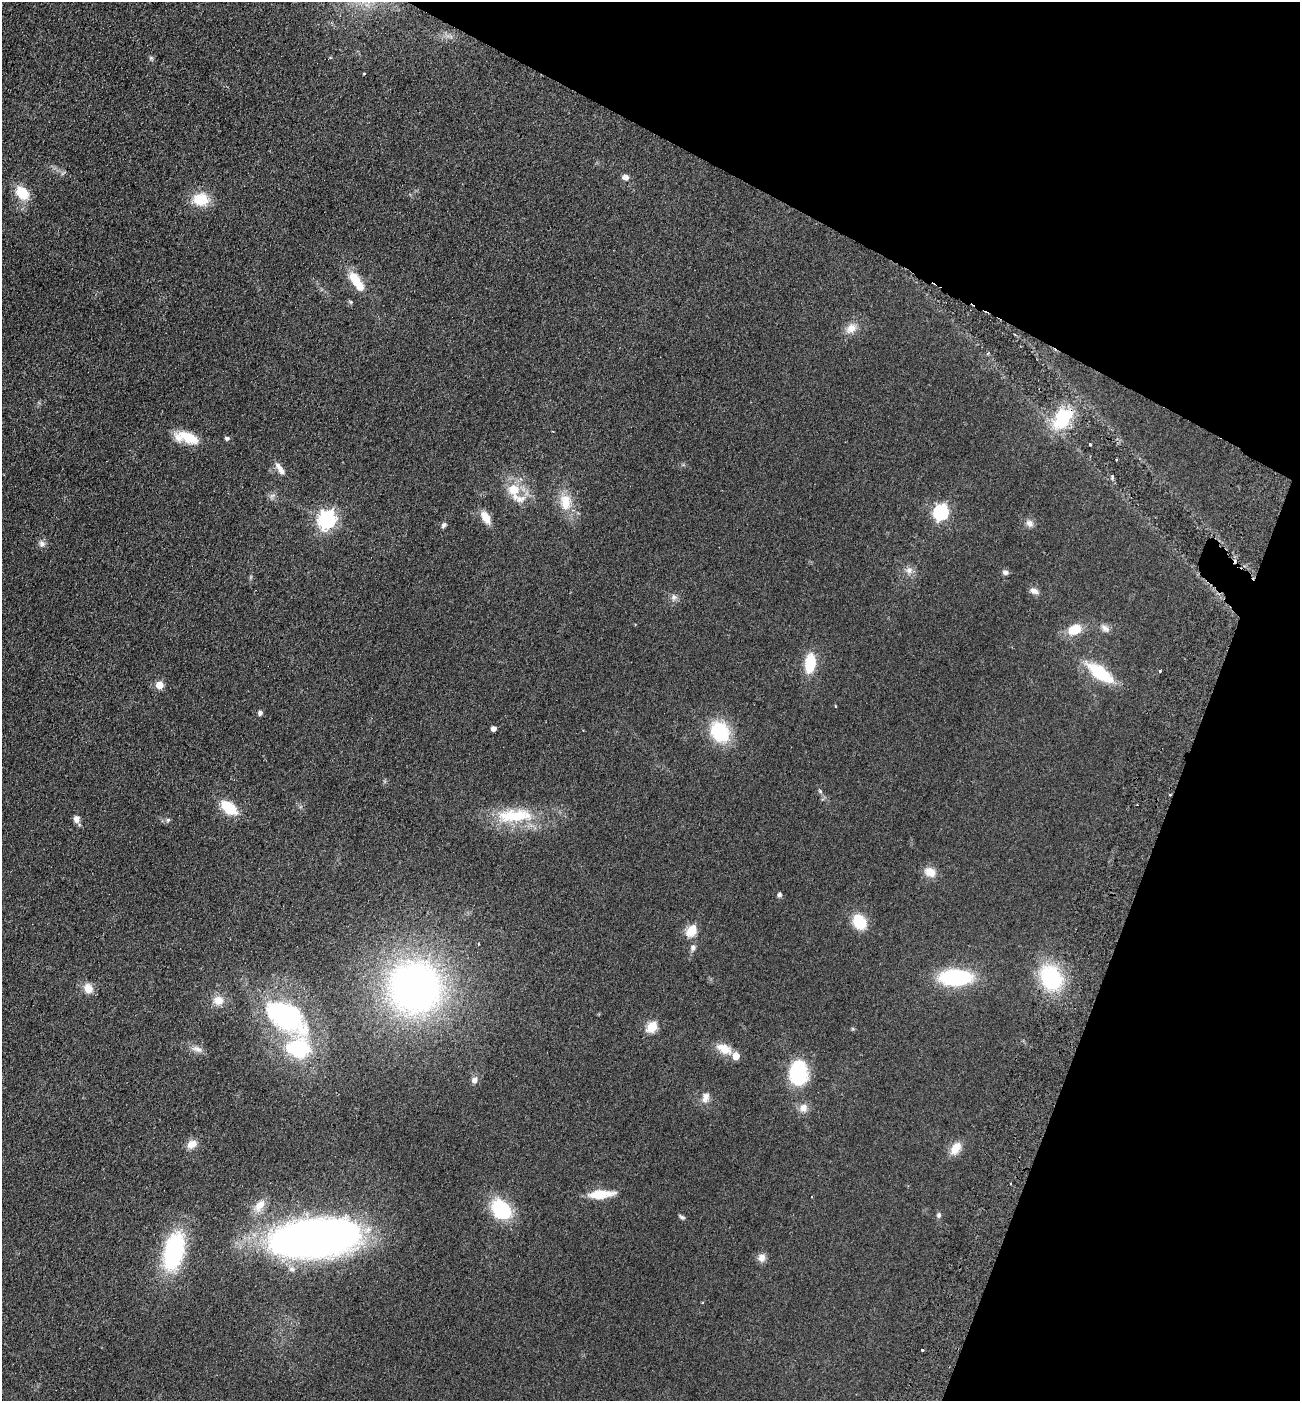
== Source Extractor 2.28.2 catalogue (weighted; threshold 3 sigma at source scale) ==
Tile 8 of 4 x 4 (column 4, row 2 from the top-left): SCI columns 4091-5388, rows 2826-4224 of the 5718 x 5651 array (HDU 1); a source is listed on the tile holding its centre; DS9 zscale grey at full resolution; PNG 1302 x 1403 px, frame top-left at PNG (2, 2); no overlay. Shown black and unused: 21% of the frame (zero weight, under 2 of 3 exposures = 3% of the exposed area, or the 3 px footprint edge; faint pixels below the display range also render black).
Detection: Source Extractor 2.28.2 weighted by HDU 2 'WHT'; one run over the whole footprint, this tile lists its part. Background 0.0766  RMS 0.0099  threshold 0.0447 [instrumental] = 3 sigma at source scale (4.5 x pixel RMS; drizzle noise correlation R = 1.50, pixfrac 1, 0.05/0.05 arcsec/px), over >= 5 px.
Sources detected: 80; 1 inside a brighter object's white glare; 1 cosmic-ray / hot-pixel residue — not listed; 5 inside a brighter listed object's ellipse — not listed separately; the other 73 listed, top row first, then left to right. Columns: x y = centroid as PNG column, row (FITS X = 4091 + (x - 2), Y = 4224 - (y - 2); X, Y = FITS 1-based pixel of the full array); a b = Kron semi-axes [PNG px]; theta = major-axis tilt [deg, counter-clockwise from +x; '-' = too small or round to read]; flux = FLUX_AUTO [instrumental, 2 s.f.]
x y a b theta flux
364 74 3 2 - 1.3
625 177 8 7 - 4.2
22 193 16 11 -48 23
201 199 16 13 -5 27
355 280 16 10 -52 21
351 302 6 5 - 1.4
851 328 17 12 37 10
1063 418 27 16 54 57
553 431 3 2 - 0.84
187 437 30 12 -14 25
227 438 5 4 - 2.4
1090 444 4 2 - 0.98
280 469 19 7 -54 7.2
1112 477 7 3 70 1.3
514 489 13 13 - 20
272 496 10 5 23 2.9
565 502 23 16 -85 22
941 512 7 6 - 220
486 517 14 8 -59 13
327 519 8 7 - 380
1029 523 11 9 -44 4.8
444 525 7 6 - 2.6
42 544 9 9 - 4.1
909 570 10 9 - 5.7
1005 572 7 6 - 2.9
1034 591 12 7 -26 4.7
674 597 9 8 - 3.8
1105 628 14 8 -38 5
1074 630 16 11 24 19
810 663 21 11 83 28
1160 671 2 2 - 0.86
1100 673 25 11 -36 54
159 685 5 5 - 20
835 706 4 3 - 0.83
260 712 5 5 - 3.6
494 728 5 4 - 4.6
720 732 19 16 -55 62
820 791 5 5 - 1.6
1170 795 3 2 - 1.1
229 808 15 9 -38 37
515 816 52 17 3 54
76 819 9 7 -82 4.8
168 820 6 5 - 1.9
930 872 14 11 -30 11
779 894 6 5 - 2.5
859 922 15 12 -56 29
692 930 6 5 - 60
478 944 3 2 - 0.92
693 947 8 7 - 3.8
955 977 25 12 1 110
1051 977 23 18 -51 88
415 987 51 49 -33 430
88 989 11 9 -57 12
218 1001 13 13 - 9.8
286 1017 63 33 -35 150
652 1027 6 5 - 59
197 1049 15 7 -24 5.7
724 1049 22 11 -26 14
798 1072 21 15 -90 81
475 1080 8 7 - 5.1
705 1097 14 10 75 6.8
803 1108 12 11 - 7.5
192 1144 12 9 33 8.8
955 1148 17 10 58 13
601 1194 30 9 5 21
259 1205 20 11 53 12
501 1210 21 15 -47 66
939 1215 7 6 - 2.2
681 1217 9 4 -32 1.9
318 1240 84 34 13 560
174 1251 31 15 76 140
762 1258 10 9 - 6.2
922 1350 3 2 - 0.94
Overlapping masked pixels (flux is a lower limit): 2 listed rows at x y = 1063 418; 1170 795